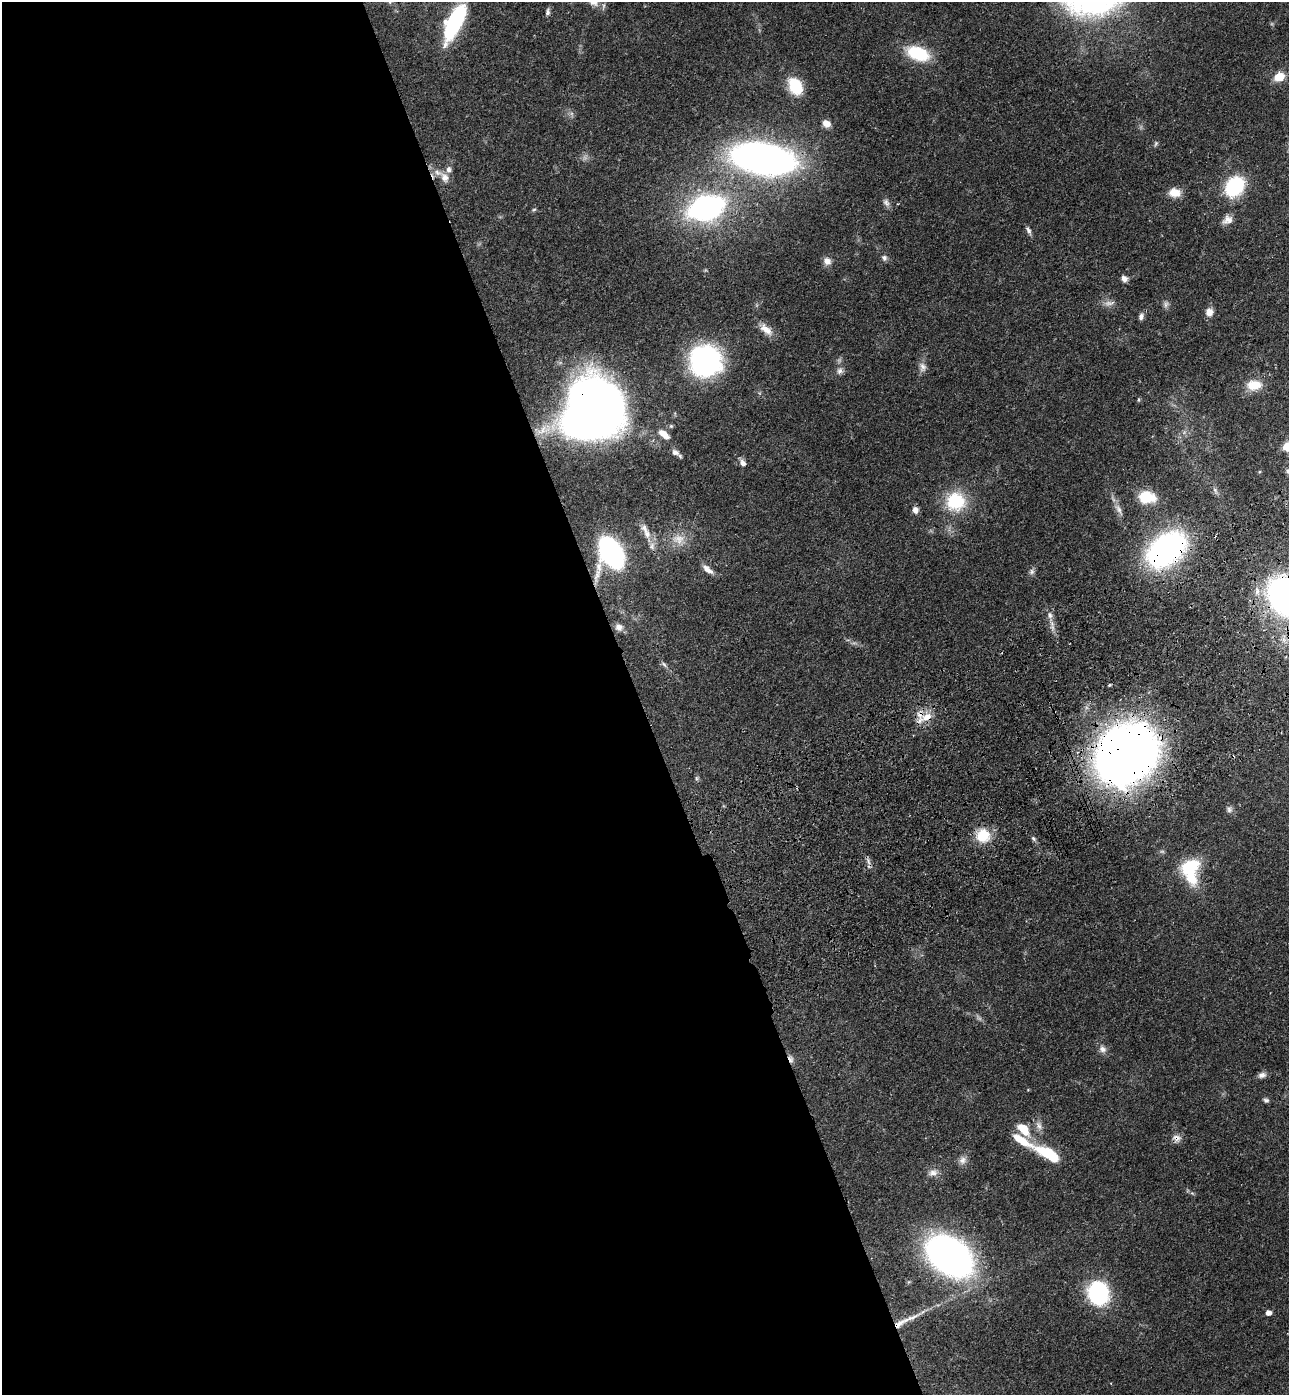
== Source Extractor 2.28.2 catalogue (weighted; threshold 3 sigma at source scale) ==
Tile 9 of 4 x 4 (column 1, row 3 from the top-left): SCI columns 343-1629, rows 1505-2897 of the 5705 x 5793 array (HDU 1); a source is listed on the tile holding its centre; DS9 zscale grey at full resolution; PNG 1291 x 1397 px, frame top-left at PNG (2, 2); no overlay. Shown black and unused: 50% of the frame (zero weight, under 3 of 4 exposures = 6% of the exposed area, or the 3 px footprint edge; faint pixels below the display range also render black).
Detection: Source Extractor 2.28.2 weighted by HDU 2 'WHT'; one run over the whole footprint, this tile lists its part. Background 0.067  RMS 0.0035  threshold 0.0156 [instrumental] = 3 sigma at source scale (4.5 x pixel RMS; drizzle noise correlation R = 1.50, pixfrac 1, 0.05/0.05 arcsec/px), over >= 5 px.
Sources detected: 88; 2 too faint to see at this stretch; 3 inside a brighter object's white glare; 1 cosmic-ray / hot-pixel residue — not listed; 3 inside a brighter listed object's ellipse — not listed separately; the other 79 listed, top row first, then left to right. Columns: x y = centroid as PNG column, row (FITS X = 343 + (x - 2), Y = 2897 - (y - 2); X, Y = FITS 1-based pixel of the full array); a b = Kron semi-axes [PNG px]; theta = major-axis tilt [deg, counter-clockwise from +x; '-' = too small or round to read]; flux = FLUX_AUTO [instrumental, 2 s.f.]
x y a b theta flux
548 12 10 5 81 1.1
454 22 33 12 64 44
918 53 24 14 -20 17
1279 77 12 9 27 5.6
795 86 16 12 -62 14
826 124 10 8 -37 2.8
1156 143 7 5 71 0.62
763 159 39 19 -9 250
449 169 9 7 87 1.5
437 172 16 7 -19 3
1234 186 17 13 51 30
1175 193 14 10 -8 4.6
886 203 11 8 -56 1.4
706 208 19 12 18 150
534 210 7 4 20 0.51
1227 220 13 11 34 2.6
1028 230 12 5 -64 1.1
884 258 8 7 - 1.1
827 261 10 9 - 2.3
1124 279 7 6 - 1.9
1109 303 17 6 13 1.9
1166 304 10 6 80 1.2
1209 312 9 8 - 2.8
1141 316 9 6 72 1.2
766 329 21 9 -42 3.7
705 361 25 24 - 78
923 367 13 9 -75 2.1
840 371 9 8 - 1.5
1254 385 17 12 4 6.2
598 400 39 28 -21 280
1138 400 5 4 - 0.41
671 426 6 6 - 0.54
664 435 15 7 -41 3.3
1287 447 6 5 - 16
675 452 10 8 -22 1.5
743 463 9 7 -64 1.7
1288 471 7 6 - 0.75
1259 472 5 4 - 0.33
1215 490 11 5 -67 1.1
1147 497 20 14 -6 9.4
956 501 23 22 - 17
1119 509 20 6 -61 2.4
915 510 8 7 - 1.8
647 534 13 9 -78 2.7
679 539 18 16 -14 5.4
652 546 12 8 87 2
1166 549 32 20 39 110
611 553 22 15 -67 88
707 569 16 7 -39 2.3
1032 572 8 7 - 1.1
1287 597 27 21 -46 160
1050 615 9 7 -88 1.6
619 627 11 10 - 2.1
664 664 10 5 -42 0.97
1110 685 4 3 - 0.45
927 717 20 11 22 5.5
1126 754 54 46 42 340
697 778 7 5 -83 0.62
1229 809 8 7 - 1.1
983 836 17 17 - 9.1
1033 838 7 4 -46 0.73
868 861 11 5 -78 1.2
1190 867 25 19 29 14
1102 1049 11 9 -53 1.8
791 1059 11 6 -70 1.5
1262 1075 11 7 17 1.6
1266 1100 7 6 - 0.85
1039 1126 13 7 -75 1.9
1023 1129 18 10 -48 7.3
1177 1138 12 10 -28 2.1
1021 1140 48 9 -29 9.9
1047 1153 17 10 -19 12
963 1160 11 10 - 2
933 1173 14 9 22 2.4
1192 1193 6 4 -19 0.55
949 1256 38 25 -38 180
1098 1293 27 23 -76 28
1268 1313 5 4 - 2.2
912 1318 30 6 24 4.3
Overlapping masked pixels (flux is a lower limit): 8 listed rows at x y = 763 159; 598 400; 1166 549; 1287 597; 927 717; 1126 754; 791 1059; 1177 1138
Isophote crosses this tile's border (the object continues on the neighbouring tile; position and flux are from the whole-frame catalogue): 3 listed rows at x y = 1287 447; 1288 471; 1287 597